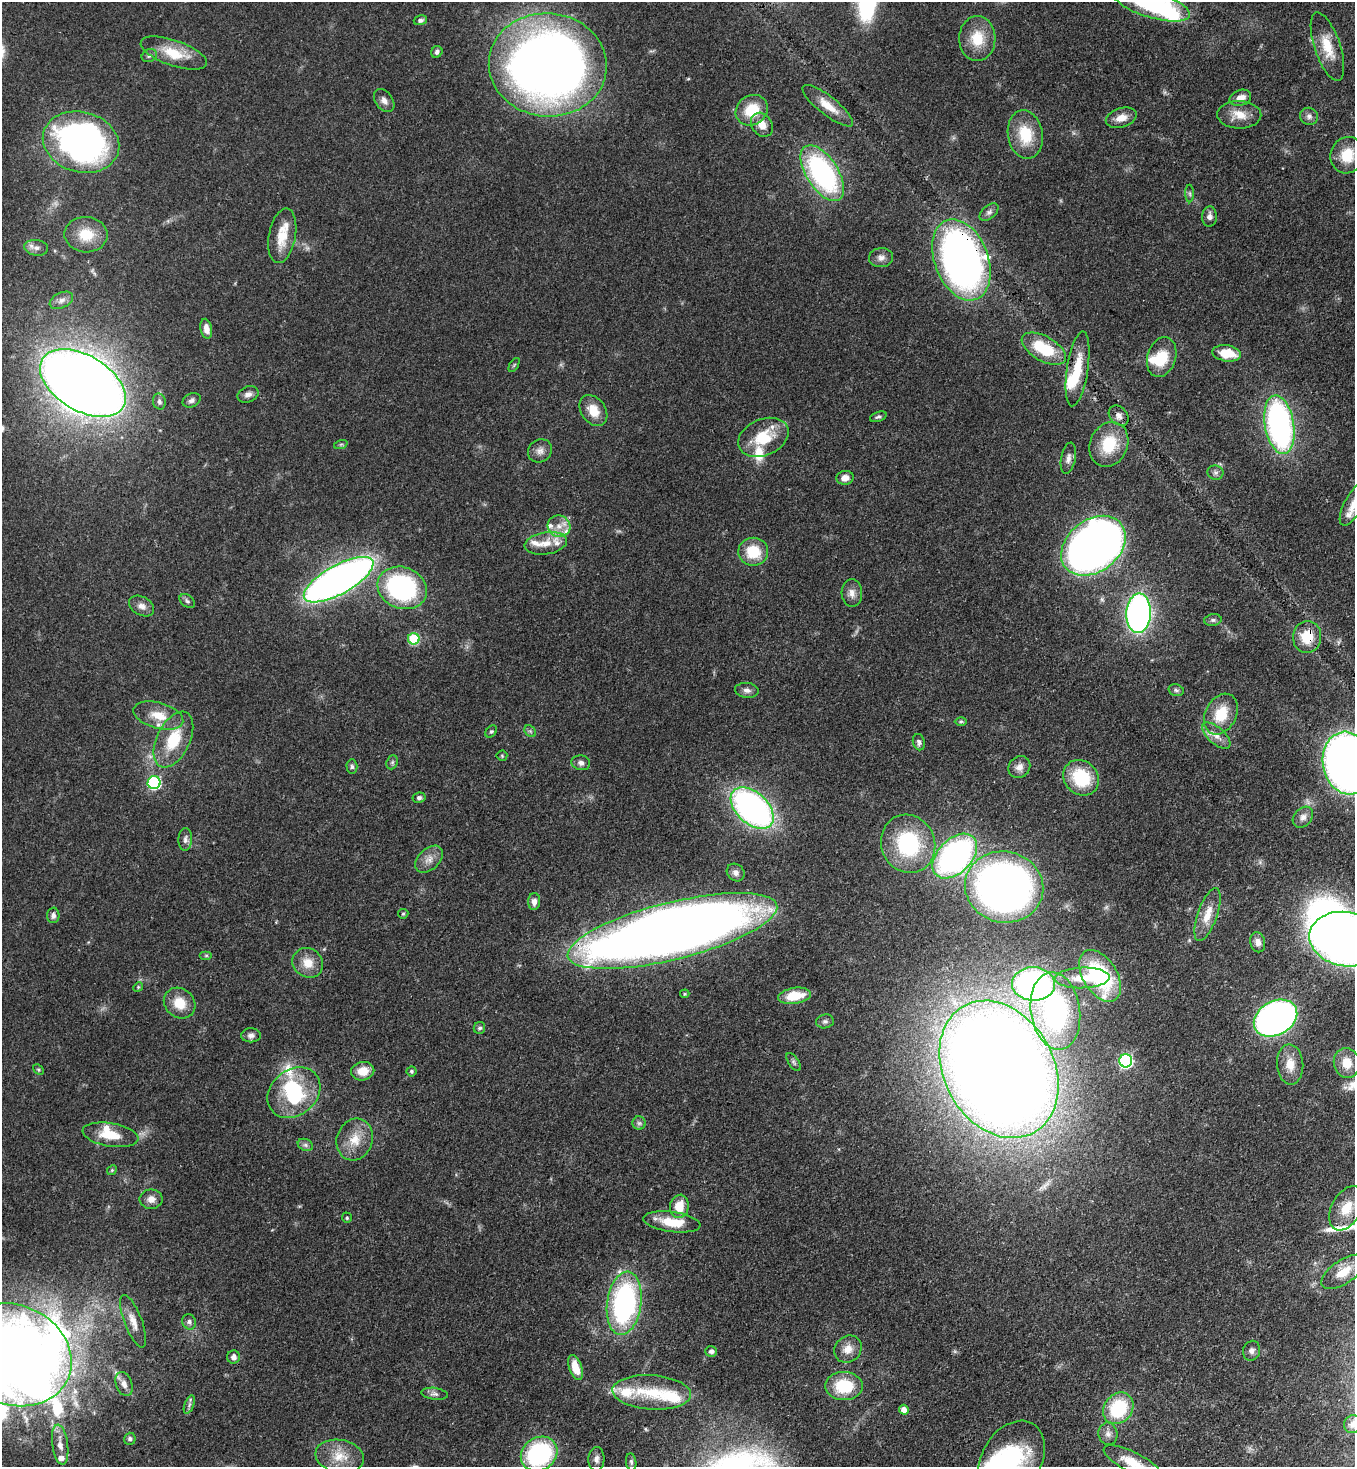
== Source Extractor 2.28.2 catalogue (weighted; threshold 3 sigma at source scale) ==
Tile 6 of 4 x 4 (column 2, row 2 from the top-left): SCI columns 1579-2931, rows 2992-4456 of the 6004 x 5981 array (HDU 1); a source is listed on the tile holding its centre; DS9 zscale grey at full resolution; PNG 1357 x 1469 px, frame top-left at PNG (2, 2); each listed source drawn as its Kron ellipse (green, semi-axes under 4 px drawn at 4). Shown black and unused: <1% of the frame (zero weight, under 3 of 4 exposures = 7% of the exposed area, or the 3 px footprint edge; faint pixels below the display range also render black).
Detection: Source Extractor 2.28.2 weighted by HDU 2 'WHT'; one run over the whole footprint, this tile lists its part. Background 0.0725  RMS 0.0036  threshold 0.0164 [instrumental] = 3 sigma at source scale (4.5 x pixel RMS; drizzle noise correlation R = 1.50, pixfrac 1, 0.05/0.05 arcsec/px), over >= 5 px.
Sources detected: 180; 7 inside a brighter object's white glare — neither listed nor drawn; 15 inside a brighter listed object's ellipse — not listed separately; the other 158 listed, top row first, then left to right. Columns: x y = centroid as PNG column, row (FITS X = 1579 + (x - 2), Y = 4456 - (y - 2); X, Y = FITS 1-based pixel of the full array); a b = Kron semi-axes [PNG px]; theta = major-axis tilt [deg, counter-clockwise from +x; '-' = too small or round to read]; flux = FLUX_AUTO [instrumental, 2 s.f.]
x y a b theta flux
1152 4 39 13 -17 45
420 20 7 4 16 0.9
977 38 22 18 89 9.9
1327 47 36 13 -71 9.5
437 52 6 5 - 1
174 53 35 13 -19 11
149 56 8 6 24 0.97
548 65 59 51 -5 390
1240 98 11 8 19 3.1
384 101 13 8 -53 2.1
828 106 31 9 -38 6.5
752 110 17 14 36 11
1239 115 22 14 -1 6.2
1309 116 9 8 - 1.6
1121 118 16 9 16 4.2
762 125 13 10 -55 4.1
1025 135 24 17 -79 13
81 142 39 30 -15 160
1347 155 18 16 65 9.9
822 173 31 16 -57 67
1190 194 9 4 -89 0.74
989 212 11 6 41 1.4
1209 217 10 7 88 1.8
86 235 21 18 -3 9.9
282 236 27 13 80 8.7
36 248 12 8 -8 1.9
881 258 12 9 4 2.3
961 260 42 27 -69 190
61 300 12 7 26 2
206 329 10 5 -78 2.6
1044 349 24 12 -29 17
1227 353 14 8 -8 9.3
1162 357 20 14 72 11
514 365 8 3 58 0.47
1078 369 38 10 82 11
83 383 47 27 -31 590
248 394 11 7 22 1.9
192 400 9 6 24 1.3
159 401 8 6 -76 1.3
593 411 17 12 -55 6.2
1119 416 11 8 -47 2.1
878 417 8 5 20 0.8
1279 425 30 14 -80 110
763 437 26 18 23 13
341 444 7 4 19 0.56
1109 444 23 18 67 15
540 451 12 11 - 2.4
1068 458 16 7 79 2
1215 473 8 7 - 1.2
845 478 9 7 6 2.8
1354 504 24 9 61 5.3
559 526 11 10 - 3.7
546 543 21 11 9 5.5
1093 546 35 26 38 370
753 552 15 14 - 11
339 580 39 14 29 250
402 588 25 20 -22 65
852 593 14 10 -86 2.7
187 601 8 6 -35 0.91
142 606 13 9 -28 2.4
1138 613 20 12 87 140
1213 620 9 5 9 0.94
1307 637 16 14 84 9.4
414 639 6 5 - 23
747 690 12 7 -6 1.8
1176 690 8 5 -16 0.86
1221 714 21 15 63 11
158 715 26 13 -16 7.5
961 721 6 4 0 0.55
491 731 7 5 46 0.64
530 731 6 5 - 0.7
1216 735 18 8 -42 3.4
173 740 30 16 64 15
919 742 8 6 -76 1
502 756 5 5 - 0.52
392 762 7 5 69 0.76
581 763 9 7 -13 1.5
1347 763 31 24 -79 310
352 766 7 5 -87 0.82
1019 767 12 10 49 2.8
1081 778 19 16 -47 20
154 783 6 6 - 47
419 798 6 5 - 0.91
752 808 25 15 -42 130
1303 817 12 8 48 2.2
185 839 11 7 88 1.5
908 844 30 26 -67 36
955 856 27 17 45 110
429 859 16 10 43 3.4
736 872 9 8 - 1.7
1004 887 39 35 -13 210
534 901 8 6 87 2.1
403 914 5 5 - 0.45
53 915 8 6 88 1.4
1207 915 28 9 71 6.5
672 931 108 28 14 700
1345 939 36 27 -11 350
1258 942 10 7 -77 2.1
206 955 6 4 0 0.55
308 963 16 14 -38 5.8
1100 976 28 17 -58 38
1082 978 27 10 2 7.9
1033 984 21 17 -2 120
138 987 5 4 - 0.45
685 994 5 4 - 0.47
794 996 16 8 8 9.6
180 1003 17 14 -41 7.3
1055 1011 39 24 -81 66
1276 1018 23 17 29 200
825 1021 9 7 8 1.2
479 1028 6 5 - 0.94
251 1035 10 7 0 1.5
1126 1061 6 6 - 67
794 1062 10 5 -55 0.86
1347 1063 15 13 -76 6.3
1290 1064 20 13 -86 6.1
999 1069 72 55 -61 1100
38 1070 6 4 -44 0.53
363 1071 11 9 10 5.3
411 1071 5 5 - 0.56
294 1093 28 23 40 24
639 1123 7 6 - 0.97
110 1135 28 11 -10 8.6
355 1140 21 18 70 7.9
305 1145 8 6 -21 0.99
112 1170 5 4 - 0.46
151 1199 11 9 0 2.5
679 1206 12 9 79 6.9
1347 1208 24 14 61 7.2
347 1218 5 4 - 0.54
672 1222 29 10 -7 11
1343 1272 25 12 34 7.2
624 1303 32 17 82 75
133 1321 28 9 -69 4.5
189 1322 8 6 -68 1.3
848 1349 14 12 43 4.1
711 1351 6 5 - 1
1252 1351 10 8 68 1.7
13 1355 60 50 -23 780
234 1357 6 6 - 1.8
576 1368 13 6 -71 6.1
124 1384 12 8 -69 2.5
844 1386 18 14 0 16
652 1392 39 17 -4 15
435 1394 13 6 -8 1.4
189 1405 10 4 69 1.1
1118 1408 17 14 52 24
904 1410 5 5 - 2.9
1353 1424 9 9 - 1.6
1108 1434 11 9 -79 2.2
130 1439 6 5 - 0.99
60 1445 20 8 -82 3.5
539 1454 19 16 34 46
340 1456 24 16 -10 8.5
596 1459 12 8 88 1.8
1012 1460 42 29 60 40
631 1462 8 5 -83 0.82
1133 1463 32 10 -27 8.8
Overlapping masked pixels (flux is a lower limit): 4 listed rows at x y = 961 260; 1307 637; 672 931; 999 1069
Isophote crosses this tile's border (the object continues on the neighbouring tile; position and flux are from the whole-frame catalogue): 9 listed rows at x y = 1152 4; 1347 155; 1354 504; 1347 763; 1345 939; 13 1355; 1353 1424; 1012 1460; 1133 1463